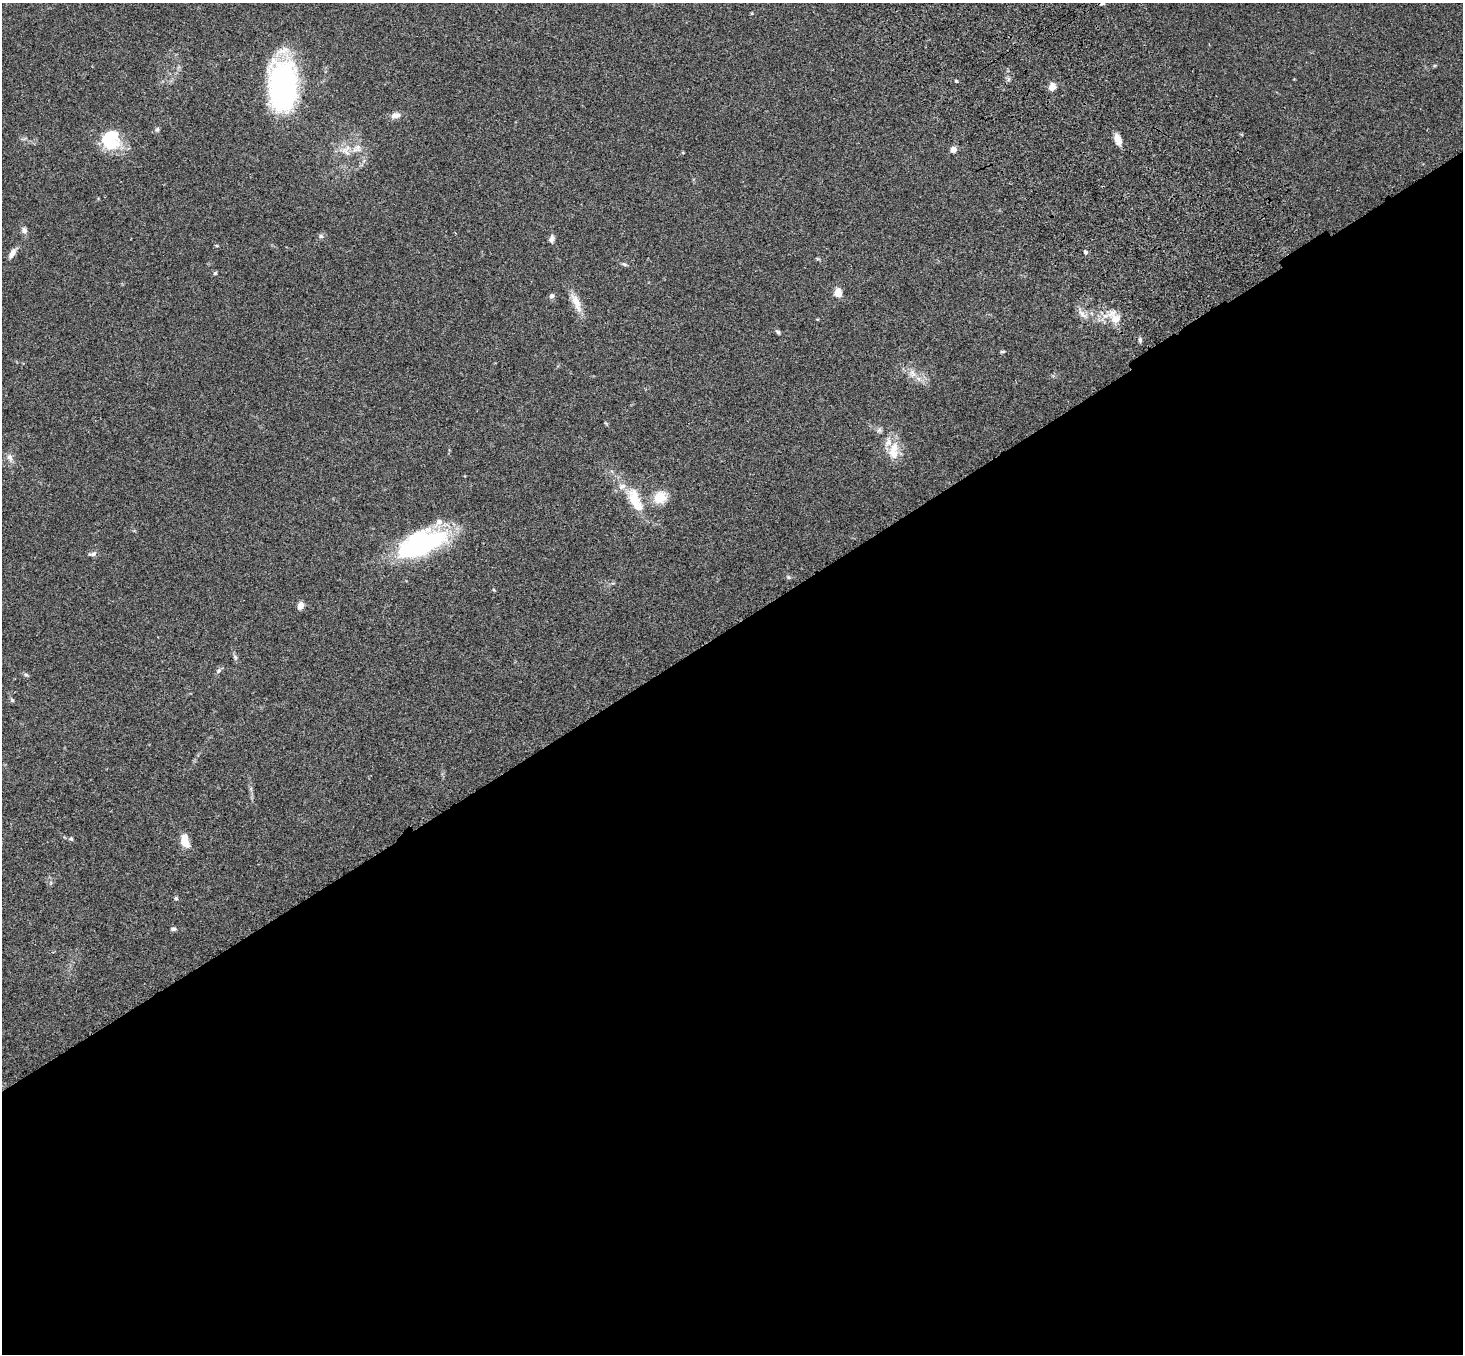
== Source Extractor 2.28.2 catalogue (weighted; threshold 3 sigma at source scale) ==
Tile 15 of 4 x 4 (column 3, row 4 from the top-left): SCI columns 3031-4491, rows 375-1726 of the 6059 x 6016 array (HDU 1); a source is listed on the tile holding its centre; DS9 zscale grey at full resolution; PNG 1465 x 1356 px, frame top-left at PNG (2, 3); no overlay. Shown black and unused: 54% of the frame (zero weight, under 3 of 4 exposures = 6% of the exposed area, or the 3 px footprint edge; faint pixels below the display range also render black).
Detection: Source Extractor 2.28.2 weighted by HDU 2 'WHT'; one run over the whole footprint, this tile lists its part. Background 0.0606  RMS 0.0057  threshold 0.0254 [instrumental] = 3 sigma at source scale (4.5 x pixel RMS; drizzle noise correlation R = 1.50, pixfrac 1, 0.05/0.05 arcsec/px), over >= 5 px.
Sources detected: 53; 2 inside a brighter object's white glare — not listed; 4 inside a brighter listed object's ellipse — not listed separately; the other 47 listed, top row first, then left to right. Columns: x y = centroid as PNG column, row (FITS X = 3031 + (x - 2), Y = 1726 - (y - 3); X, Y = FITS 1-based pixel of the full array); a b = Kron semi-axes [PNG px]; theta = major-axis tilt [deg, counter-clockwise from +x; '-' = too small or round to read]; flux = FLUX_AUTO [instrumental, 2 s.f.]
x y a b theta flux
1102 3 7 4 30 1
1009 79 7 4 88 1
956 81 4 3 - 0.6
283 85 47 24 89 120
1052 87 8 6 62 4.7
396 115 12 8 16 3.3
157 129 7 5 63 1
1118 139 13 7 -74 4.7
109 141 19 15 -46 28
357 148 15 10 34 5.5
953 149 6 6 - 3.3
24 230 9 7 -66 2.1
321 236 7 5 -5 1.3
552 239 9 6 81 2
217 246 5 3 - 0.47
1085 252 6 5 - 0.99
12 253 12 6 60 3.5
624 264 7 5 -27 1
215 273 5 5 - 0.73
838 293 8 6 -75 7.2
552 296 5 5 - 2.3
576 302 30 9 -66 7
1083 314 19 7 -40 3.8
1115 318 21 12 -64 8.5
778 332 7 5 -51 0.98
1140 340 7 4 89 0.97
1002 351 7 3 9 0.67
912 373 12 8 -58 3.8
606 423 8 3 -45 0.56
879 430 7 6 - 1.3
894 447 15 12 68 8.2
10 457 11 7 -72 2.6
660 497 14 12 34 11
634 499 26 14 -82 13
421 544 52 23 22 87
92 554 12 6 7 1.8
788 577 7 5 -5 0.97
301 605 8 6 72 3.4
235 657 8 5 -54 1.2
219 671 8 5 49 1.3
26 675 6 5 - 0.93
12 700 6 5 - 0.85
71 839 5 5 - 0.9
185 841 14 8 -75 7.5
50 883 6 4 70 0.79
176 898 6 5 - 0.84
173 929 8 5 3 1.2
Isophote crosses this tile's border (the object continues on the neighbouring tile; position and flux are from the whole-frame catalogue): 1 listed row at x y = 1102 3